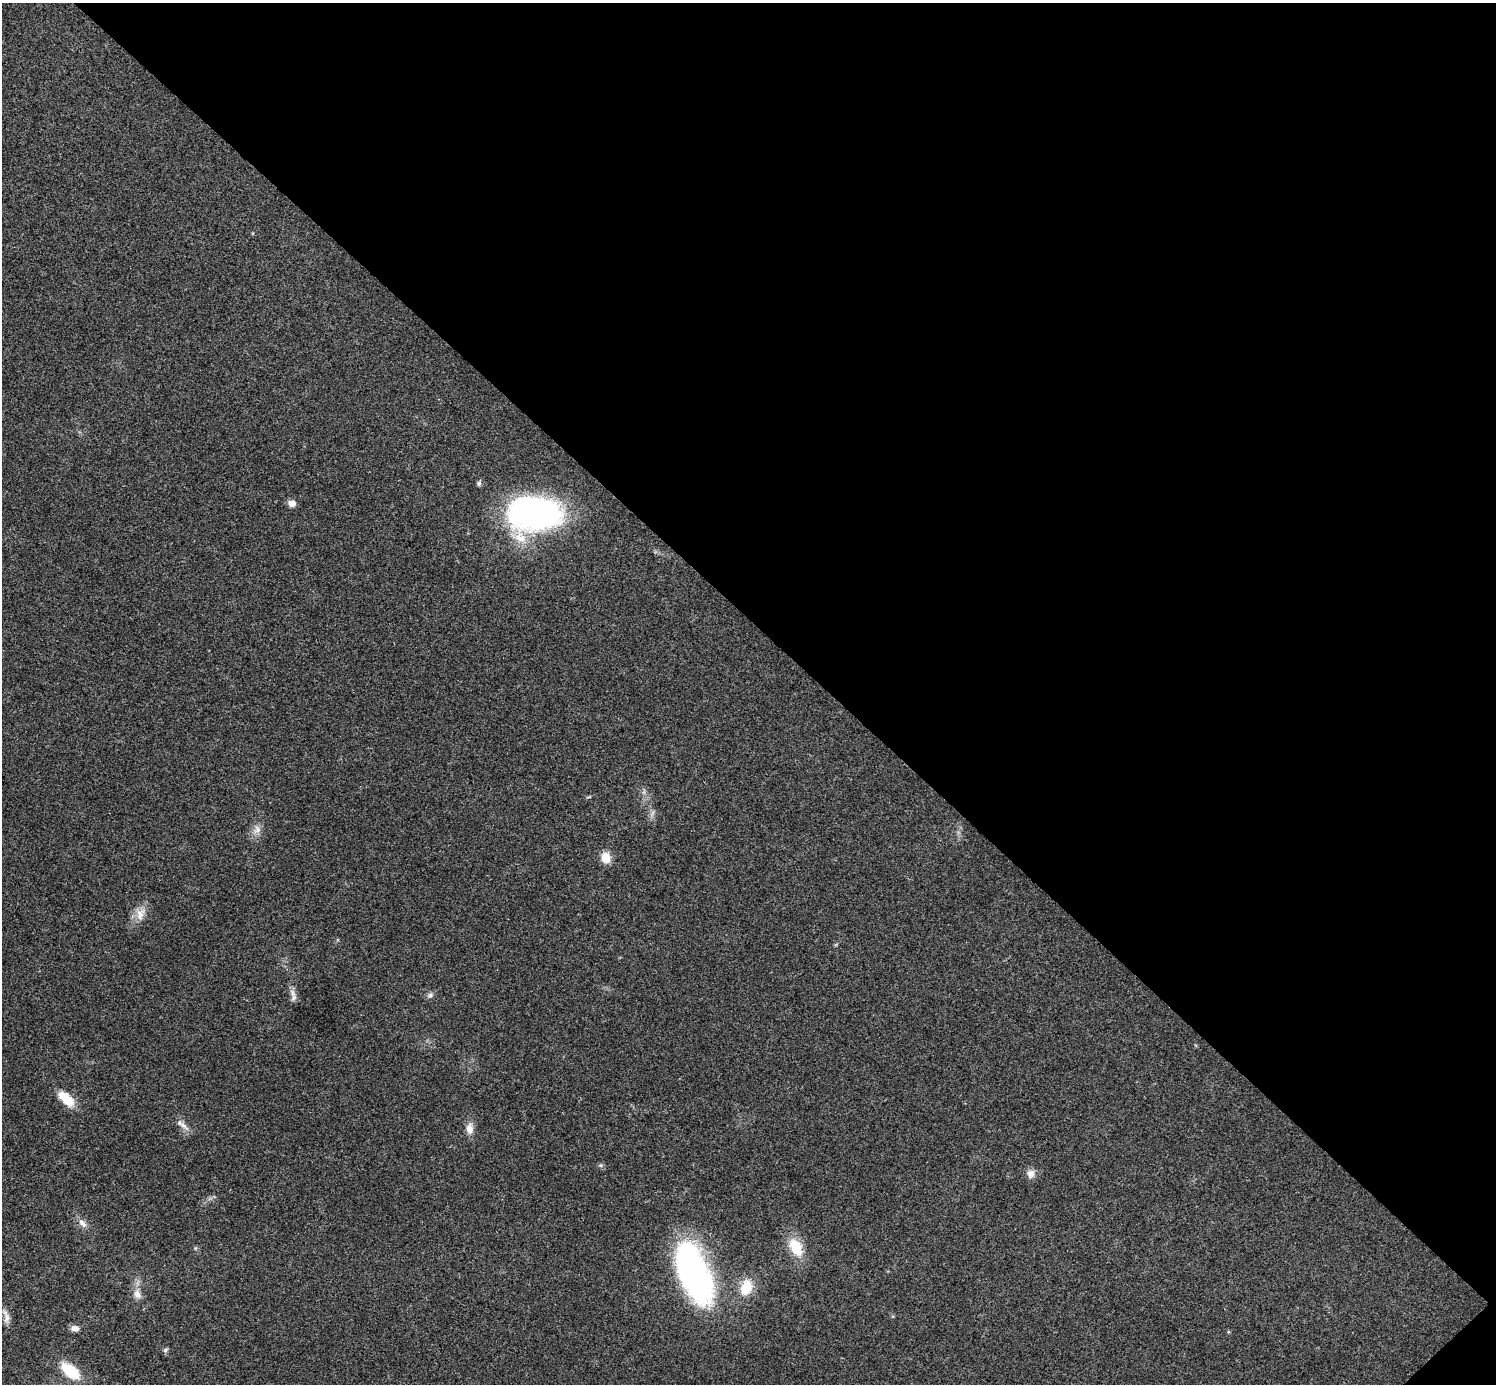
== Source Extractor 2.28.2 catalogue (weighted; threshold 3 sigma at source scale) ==
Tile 8 of 4 x 4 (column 4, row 2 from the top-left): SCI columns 4485-5978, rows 2922-4303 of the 5985 x 5985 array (HDU 1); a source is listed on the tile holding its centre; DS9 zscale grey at full resolution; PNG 1498 x 1386 px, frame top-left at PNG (2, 3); no overlay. Shown black and unused: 45% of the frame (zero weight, under 3 of 4 exposures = <1% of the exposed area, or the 3 px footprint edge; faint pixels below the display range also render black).
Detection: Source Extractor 2.28.2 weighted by HDU 2 'WHT'; one run over the whole footprint, this tile lists its part. Background 0.0219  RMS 0.0054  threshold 0.0245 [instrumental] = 3 sigma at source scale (4.5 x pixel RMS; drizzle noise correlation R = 1.50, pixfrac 1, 0.05/0.05 arcsec/px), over >= 5 px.
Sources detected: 21; all 21 listed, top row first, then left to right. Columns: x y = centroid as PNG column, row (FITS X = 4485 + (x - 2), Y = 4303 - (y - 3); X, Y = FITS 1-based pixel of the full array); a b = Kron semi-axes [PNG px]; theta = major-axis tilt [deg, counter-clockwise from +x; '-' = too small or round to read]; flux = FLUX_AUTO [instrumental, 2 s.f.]
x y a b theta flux
479 483 6 5 - 1.3
292 503 9 8 - 3.1
534 514 53 33 2 150
257 829 12 9 88 3.6
606 858 11 10 - 7
140 914 18 11 71 6.1
293 993 14 7 -73 2.9
430 995 7 6 - 1.4
66 1098 23 11 -43 11
183 1125 19 5 -41 3.1
470 1128 15 10 84 4.1
1031 1174 11 10 - 3.4
82 1223 14 7 -45 3.1
796 1247 18 11 -61 16
694 1272 68 30 -68 140
746 1287 18 12 67 13
137 1294 13 9 -68 3.7
7 1318 14 7 81 3.1
75 1328 10 7 1 2.8
165 1350 7 5 19 1.1
70 1371 19 10 -40 21